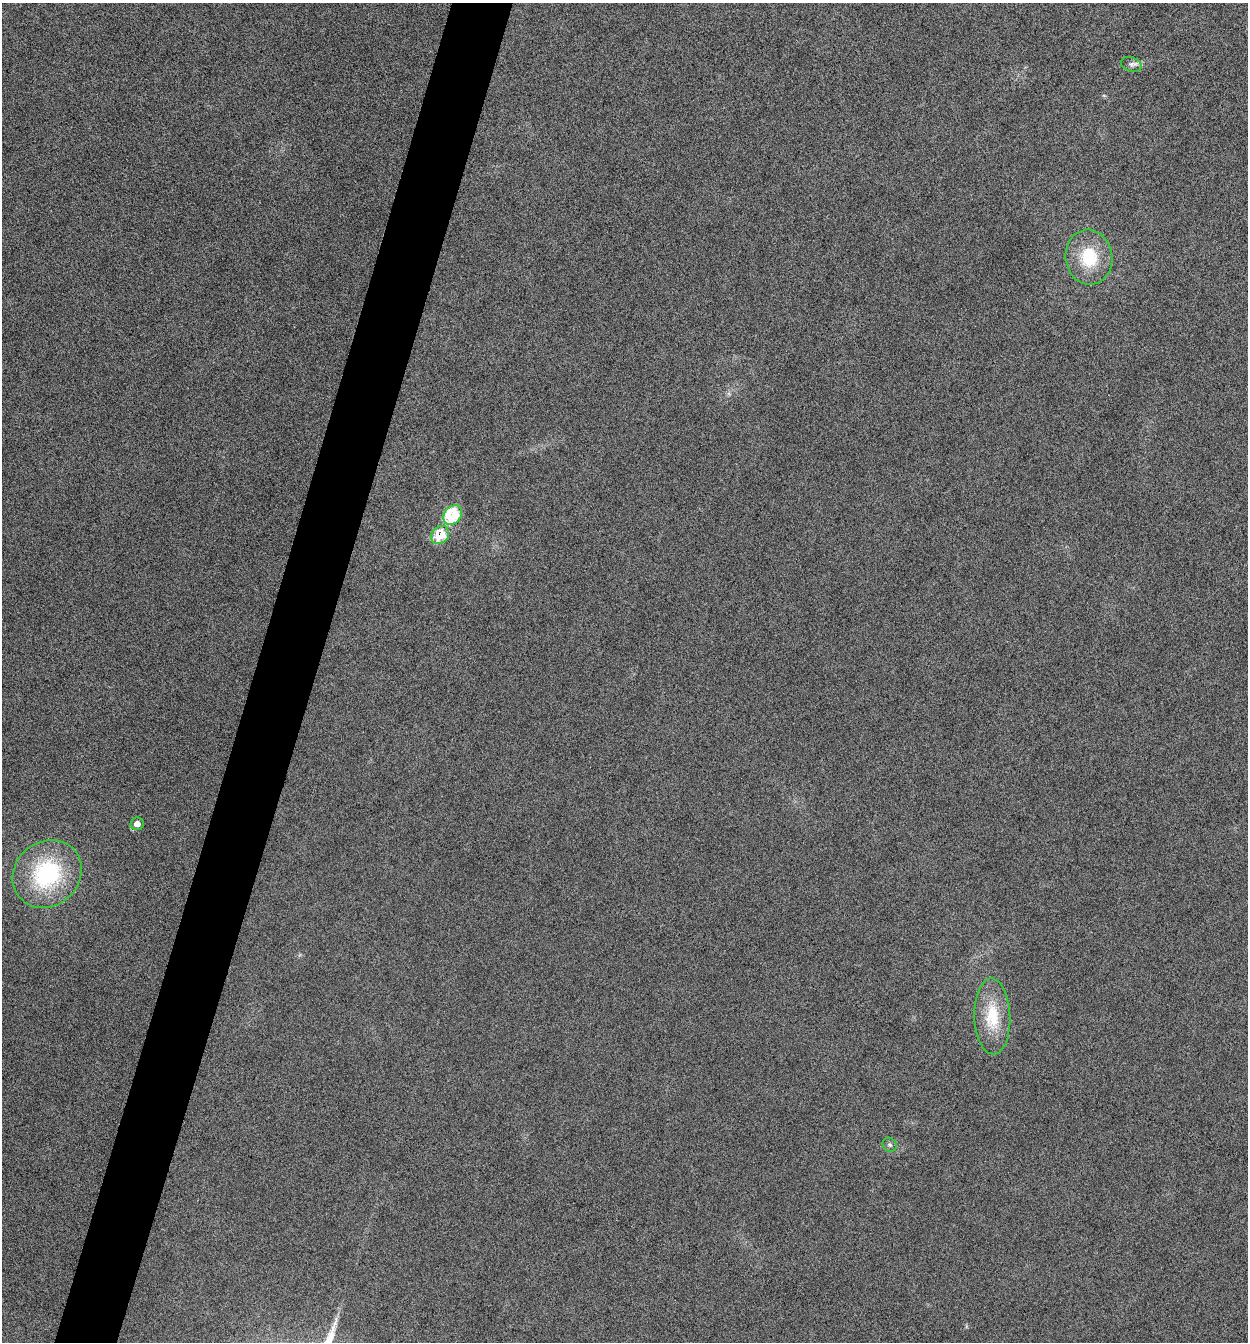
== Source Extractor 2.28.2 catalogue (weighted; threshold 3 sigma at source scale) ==
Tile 7 of 4 x 4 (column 3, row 2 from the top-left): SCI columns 2629-3874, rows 2689-4028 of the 5386 x 5373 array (HDU 1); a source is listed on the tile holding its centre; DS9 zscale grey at full resolution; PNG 1250 x 1344 px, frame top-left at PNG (2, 3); each listed source drawn as its Kron ellipse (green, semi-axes under 4 px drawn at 4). Shown black and unused: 5% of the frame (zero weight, under 12 of 24 exposures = <1% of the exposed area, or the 3 px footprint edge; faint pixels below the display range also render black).
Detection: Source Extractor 2.28.2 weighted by HDU 2 'WHT'; one run over the whole footprint, this tile lists its part. Background -0.545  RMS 0.04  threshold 0.163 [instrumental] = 3 sigma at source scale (4.09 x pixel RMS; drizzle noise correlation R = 1.36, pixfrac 0.8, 0.05/0.05 arcsec/px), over >= 5 px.
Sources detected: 8; all 8 listed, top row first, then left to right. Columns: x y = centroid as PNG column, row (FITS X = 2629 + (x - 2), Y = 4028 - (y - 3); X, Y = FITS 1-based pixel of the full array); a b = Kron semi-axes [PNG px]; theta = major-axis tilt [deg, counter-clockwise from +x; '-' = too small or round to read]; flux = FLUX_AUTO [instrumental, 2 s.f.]
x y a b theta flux
1131 64 11 7 -17 14
1089 257 27 23 -84 160
453 515 10 8 48 210
440 535 10 8 43 120
137 824 7 6 - 25
47 874 36 32 41 390
992 1016 38 18 -88 150
890 1145 7 6 - 8.8